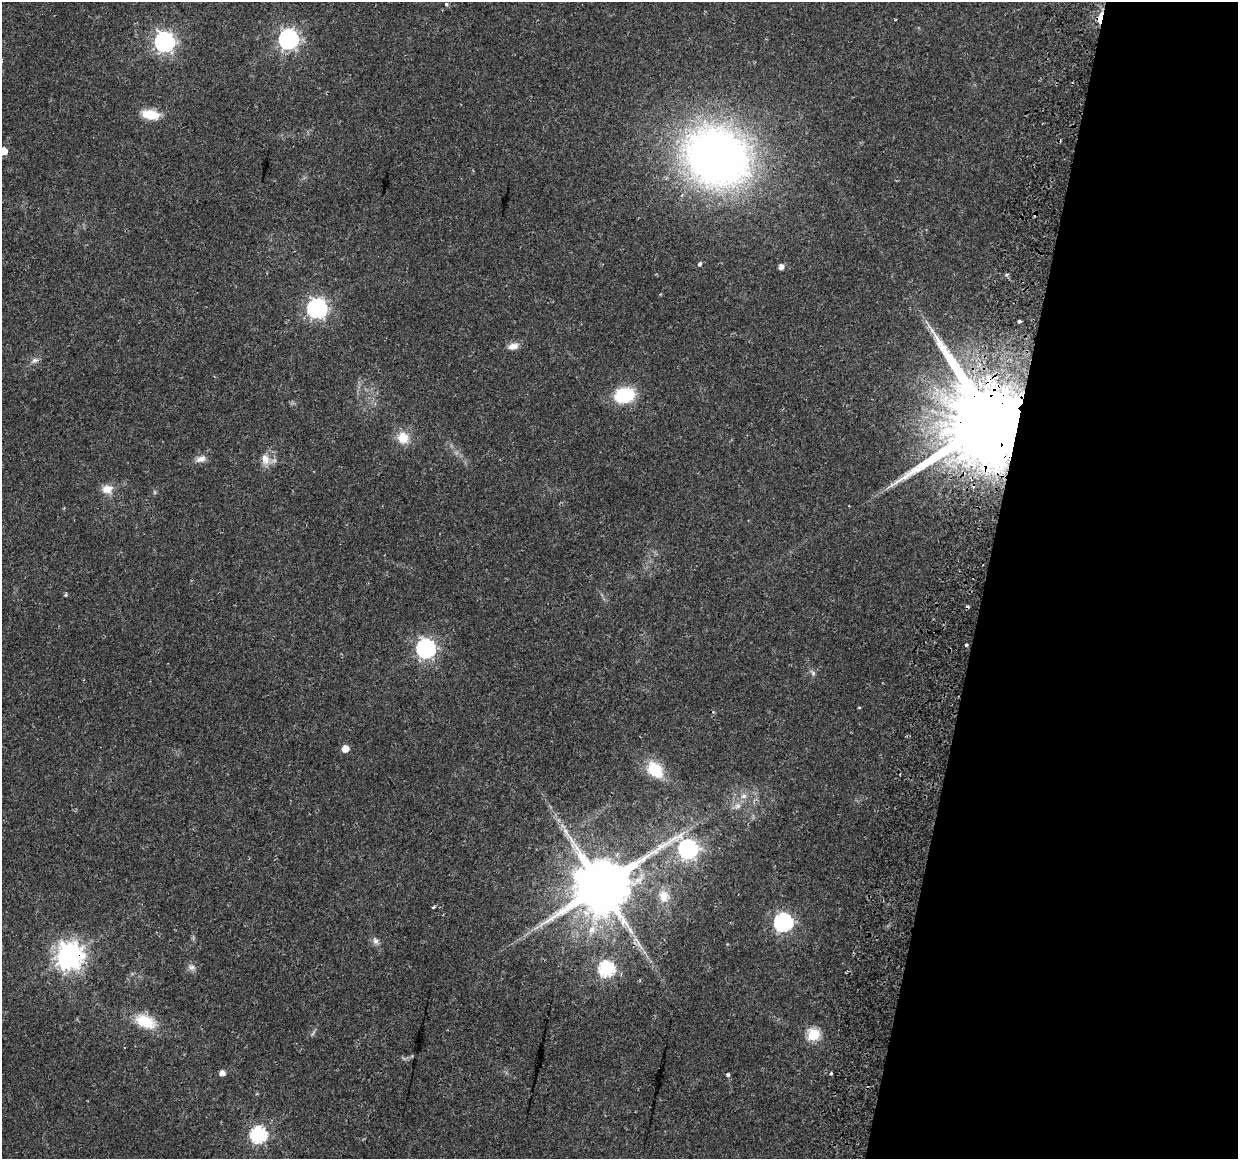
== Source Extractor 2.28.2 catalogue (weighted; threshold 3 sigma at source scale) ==
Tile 8 of 4 x 4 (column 4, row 2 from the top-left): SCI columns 3771-5006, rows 2600-3756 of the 5079 x 5259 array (HDU 1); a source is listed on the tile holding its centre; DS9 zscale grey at full resolution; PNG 1240 x 1161 px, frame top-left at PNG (2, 2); no overlay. Shown black and unused: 20% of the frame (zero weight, under 2 of 3 exposures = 5% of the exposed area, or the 3 px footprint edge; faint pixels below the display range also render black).
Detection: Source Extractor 2.28.2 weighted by HDU 2 'WHT'; one run over the whole footprint, this tile lists its part. Background 0.0172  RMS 0.0026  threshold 0.0119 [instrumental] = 3 sigma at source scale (4.5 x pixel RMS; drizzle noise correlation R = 1.50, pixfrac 1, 0.0396/0.0396 arcsec/px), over >= 5 px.
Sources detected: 50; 4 cosmic-ray / hot-pixel residue — not listed; the other 46 listed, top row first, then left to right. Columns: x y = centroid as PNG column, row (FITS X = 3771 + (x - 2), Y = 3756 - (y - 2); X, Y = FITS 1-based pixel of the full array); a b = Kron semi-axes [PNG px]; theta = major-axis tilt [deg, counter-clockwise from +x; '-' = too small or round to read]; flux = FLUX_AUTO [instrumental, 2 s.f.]
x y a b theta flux
446 4 4 4 - 0.35
1100 18 13 5 74 2.8
895 20 4 2 - 0.2
288 39 8 7 - 110
164 42 8 8 - 130
150 115 21 11 -10 5.6
3 151 5 5 - 4.5
717 157 52 44 -28 220
700 264 6 4 59 0.47
781 267 5 5 - 1.4
317 308 8 8 - 120
1019 321 3 3 - 1.5
513 346 13 8 14 1.9
34 360 9 7 33 1
624 395 21 15 12 13
990 421 26 18 76 7500
403 438 13 12 - 4.7
201 459 15 8 17 1.7
265 459 16 10 -73 2.8
107 489 12 10 -1 3.2
155 492 6 4 -89 0.37
849 506 3 2 - 0.2
65 595 5 4 - 0.38
966 645 4 3 - 0.49
426 648 8 7 - 96
813 673 9 6 -59 0.73
859 707 4 3 - 0.22
345 748 6 5 - 3.3
655 770 22 15 -47 7.8
744 796 9 7 1 1.2
737 806 9 8 - 1.3
688 849 8 7 - 110
601 885 17 14 41 2300
664 896 17 14 -75 3.7
433 907 3 3 - 0.57
783 922 8 7 - 87
375 941 10 7 -65 1.1
69 956 10 9 - 290
191 967 11 7 -8 1.1
606 969 7 7 - 51
145 1021 25 14 -23 8.4
813 1035 6 6 - 24
222 1073 5 5 - 1.7
831 1073 3 3 - 0.44
727 1074 4 4 - 0.52
258 1135 7 7 - 57
Overlapping masked pixels (flux is a lower limit): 4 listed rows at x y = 1100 18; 990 421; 601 885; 69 956
Isophote crosses this tile's border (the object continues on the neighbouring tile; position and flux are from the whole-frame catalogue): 1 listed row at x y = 3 151